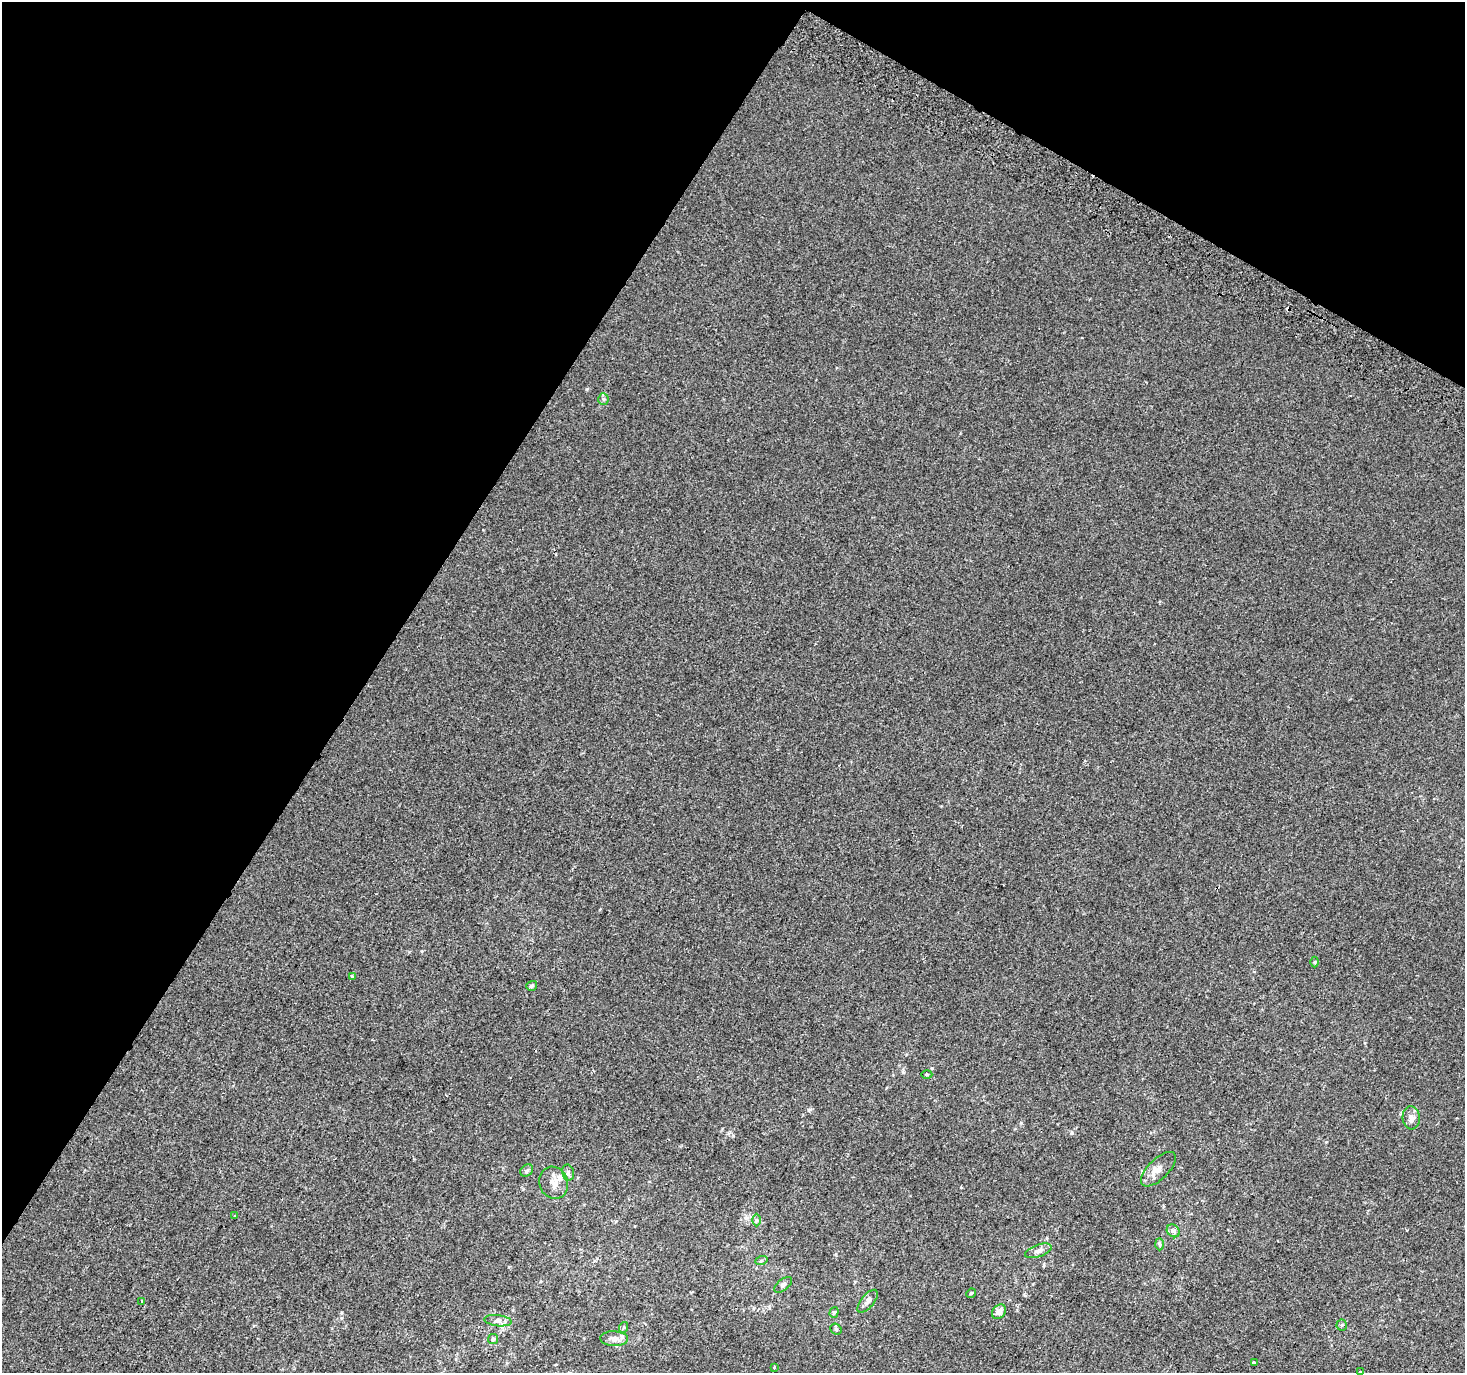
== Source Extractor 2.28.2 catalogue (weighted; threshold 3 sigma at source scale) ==
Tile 2 of 4 x 4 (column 2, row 1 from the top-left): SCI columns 1496-2958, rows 4409-5779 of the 5908 x 6010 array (HDU 1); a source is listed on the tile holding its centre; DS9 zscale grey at full resolution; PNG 1467 x 1375 px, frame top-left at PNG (2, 2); each listed source drawn as its Kron ellipse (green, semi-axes under 4 px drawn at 4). Shown black and unused: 31% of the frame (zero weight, under 2 of 3 exposures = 2% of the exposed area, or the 3 px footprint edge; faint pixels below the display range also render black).
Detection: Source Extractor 2.28.2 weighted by HDU 2 'WHT'; one run over the whole footprint, this tile lists its part. Background 6.26e-04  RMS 0.0036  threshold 0.0164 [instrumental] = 3 sigma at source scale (4.5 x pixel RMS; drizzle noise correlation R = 1.50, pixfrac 1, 0.0396/0.0396 arcsec/px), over >= 5 px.
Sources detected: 34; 1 cosmic-ray / hot-pixel residue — neither listed nor drawn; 2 inside a brighter listed object's ellipse — not listed separately; the other 31 listed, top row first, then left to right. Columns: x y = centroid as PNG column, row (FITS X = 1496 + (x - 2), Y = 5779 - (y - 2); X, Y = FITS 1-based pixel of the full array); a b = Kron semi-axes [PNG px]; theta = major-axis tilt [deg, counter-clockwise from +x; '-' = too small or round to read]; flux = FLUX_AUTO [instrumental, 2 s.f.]
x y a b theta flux
603 399 6 5 - 0.59
1315 962 5 3 - 0.35
352 976 4 2 - 0.31
532 986 5 5 - 0.69
927 1074 5 3 - 0.36
1411 1118 11 8 -85 2.2
1158 1169 22 10 44 3.3
527 1171 7 5 37 0.78
568 1173 8 6 -77 0.93
554 1183 16 14 -70 3.3
235 1216 3 3 - 1.6
757 1220 6 4 90 0.56
1173 1231 7 5 -43 0.94
1159 1244 6 4 -88 0.57
1038 1251 14 6 20 1.5
761 1261 6 4 19 0.48
783 1285 10 5 39 0.98
971 1293 5 4 - 0.39
141 1301 3 3 - 0.57
868 1301 14 6 51 1.5
834 1312 5 4 - 0.54
999 1312 8 6 48 1.8
498 1321 14 5 -7 1.4
1342 1325 5 5 - 0.48
624 1327 5 3 - 0.36
836 1329 6 5 - 0.57
493 1339 5 5 - 0.58
614 1339 14 7 -2 2.2
1254 1363 3 3 - 2.2
774 1367 3 3 - 1.2
1360 1372 3 3 - 0.72
Isophote crosses this tile's border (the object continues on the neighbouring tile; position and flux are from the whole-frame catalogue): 1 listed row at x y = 1360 1372
Unlisted compact peaks at least as high as the median listed source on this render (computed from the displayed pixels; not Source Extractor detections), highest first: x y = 1072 1133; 932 1068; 809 1110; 733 1136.